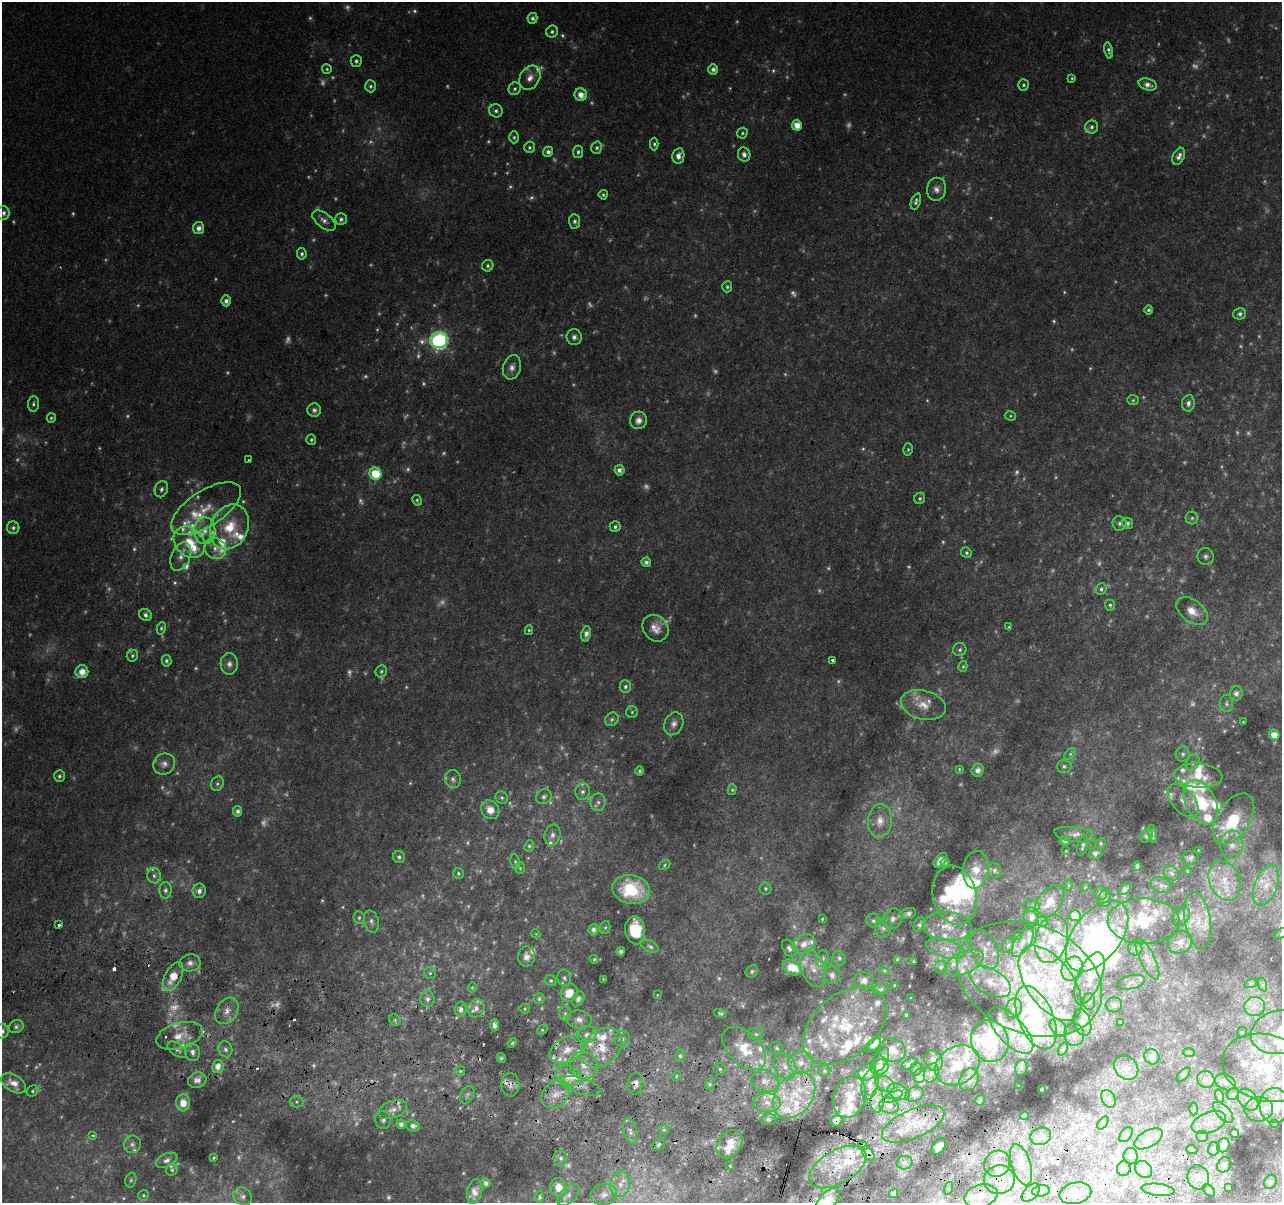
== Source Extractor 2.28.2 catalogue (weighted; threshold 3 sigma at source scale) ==
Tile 6 of 4 x 4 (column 2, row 2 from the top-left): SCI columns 1300-2579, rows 2729-3929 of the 5152 x 5395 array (HDU 1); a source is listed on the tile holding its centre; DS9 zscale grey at full resolution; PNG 1284 x 1205 px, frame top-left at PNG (2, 2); each listed source drawn as its Kron ellipse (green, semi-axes under 4 px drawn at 4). Shown black and unused: <1% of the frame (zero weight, under 2 of 3 exposures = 2% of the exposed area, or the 3 px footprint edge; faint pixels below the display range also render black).
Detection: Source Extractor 2.28.2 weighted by HDU 2 'WHT'; one run over the whole footprint, this tile lists its part. Background 0.0671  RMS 0.0096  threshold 0.0433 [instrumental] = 3 sigma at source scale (4.5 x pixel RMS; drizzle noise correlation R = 1.50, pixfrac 1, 0.0396/0.0396 arcsec/px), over >= 5 px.
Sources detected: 816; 239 too faint to see at this stretch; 5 inside a brighter object's white glare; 13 cosmic-ray / hot-pixel residue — neither listed nor drawn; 157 inside a brighter listed object's ellipse — not listed separately; the other 402 listed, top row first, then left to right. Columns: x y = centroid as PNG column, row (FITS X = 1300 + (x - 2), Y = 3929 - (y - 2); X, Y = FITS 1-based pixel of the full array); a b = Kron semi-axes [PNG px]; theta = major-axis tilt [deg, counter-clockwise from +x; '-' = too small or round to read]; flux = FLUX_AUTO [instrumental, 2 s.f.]
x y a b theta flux
532 18 5 5 - 3.4
552 32 6 6 - 2.6
1109 50 8 4 -79 3
356 61 6 5 - 2.9
327 69 5 5 - 1.7
713 69 5 5 - 4.3
530 78 13 9 59 9
1072 78 4 3 - 1.3
1023 85 5 5 - 2.1
1148 85 9 6 -17 6.3
370 86 6 5 - 2.3
515 89 6 6 - 2.3
581 95 6 6 - 11
496 111 7 6 - 3.3
797 125 5 5 - 12
1092 127 7 6 - 3
742 133 5 5 - 1.8
514 137 6 4 89 1.8
654 144 6 4 -90 2
529 147 5 5 - 2.4
597 148 6 5 - 2.5
548 152 5 5 - 3.9
578 152 6 5 - 2.6
744 154 7 6 - 4.5
678 156 8 6 79 5.7
1179 156 9 5 63 5.4
937 189 11 9 83 6.8
603 195 4 4 - 1.8
916 201 8 4 70 3.1
3 213 7 6 - 3.9
341 219 6 6 - 3.2
324 221 13 7 -38 5.5
575 221 7 5 -87 3
199 228 6 5 - 6.5
302 254 6 5 - 3.1
488 266 6 5 - 2.3
727 287 5 5 - 2.1
226 301 5 4 - 5
1149 310 5 4 - 2.5
1240 314 6 5 - 3.1
574 337 8 7 - 4.3
439 340 9 8 - 320
512 367 12 9 74 6.7
1133 400 6 5 - 1.6
1188 403 8 6 82 4.7
33 404 7 5 84 2.5
314 410 7 7 - 3.7
1010 416 6 4 -22 1.5
51 418 5 4 - 1.8
638 420 9 8 - 6.8
311 440 5 5 - 1.9
908 449 6 5 - 1.7
248 460 3 2 - 1.1
619 470 5 5 - 4.6
375 474 6 6 - 35
161 489 8 6 67 3.5
920 498 6 5 - 1.9
417 500 5 4 - 1.9
206 508 40 17 33 31
1192 518 6 6 - 2.6
1119 523 7 7 - 3.1
1127 523 5 5 - 3.3
230 527 23 18 63 36
615 527 5 5 - 2.3
13 528 6 6 - 2.9
205 531 13 10 -90 12
189 542 17 13 -44 29
215 548 11 10 - 7.9
966 553 5 5 - 2.1
181 556 15 9 67 9.2
1206 556 8 8 - 3.9
646 562 5 4 - 3.7
1101 589 6 5 - 2.6
1110 605 5 5 - 2.1
1192 611 18 11 -38 15
145 615 6 5 - 4
1009 627 4 4 - 1.1
161 628 6 4 79 1.8
655 628 14 12 -50 12
529 630 5 4 - 1.6
586 634 8 5 79 5.2
960 650 7 6 - 2.6
132 656 6 5 - 2.2
832 660 3 3 - 6.3
166 661 6 5 - 2.9
229 664 11 8 89 6.1
963 666 5 4 - 1.4
381 671 6 5 - 2.4
82 672 6 6 - 13
625 687 6 6 - 2.8
1236 693 7 6 - 4.4
1226 703 8 6 -89 3
923 705 23 14 -15 18
632 712 6 5 - 1.8
612 719 7 6 - 2.9
1243 722 3 2 - 0.69
674 724 12 9 63 6.3
1274 735 5 5 - 11
1070 754 7 4 45 1.8
1183 754 7 7 - 2.9
1193 763 8 6 61 3.4
164 764 11 10 - 6.3
1064 766 7 6 - 3.1
959 769 4 4 - 1.1
978 770 6 6 - 5.8
640 771 5 4 - 2
59 776 6 5 - 2.3
1198 776 24 12 -4 26
453 779 9 8 - 4.5
217 784 7 6 - 2.7
732 790 5 4 - 1.7
583 792 8 7 - 3.8
544 797 8 7 - 3.6
502 798 6 6 - 2.1
1183 801 20 11 -49 13
598 802 8 7 - 4.1
1201 802 24 15 -61 61
490 810 10 8 -52 11
238 811 5 4 - 3.9
1234 819 28 16 57 65
880 821 17 12 85 13
1152 834 9 3 -81 2.7
552 835 10 8 76 5.1
1075 835 20 7 -8 7.9
1146 836 7 5 58 4
1065 841 5 5 - 3.8
1101 843 6 5 - 1.9
1232 845 14 11 83 11
529 846 6 5 - 2
1083 846 10 5 74 2.9
1198 850 3 2 - 0.56
1066 851 3 2 - 0.86
1095 853 7 5 31 3.9
399 857 6 6 - 2.9
1190 858 9 6 11 3.5
940 860 8 5 51 7.8
515 862 8 4 -82 1.8
945 862 4 3 - 2.2
664 865 6 4 31 1.5
1137 866 5 4 - 2.6
520 868 6 5 - 1.7
976 870 18 13 82 17
995 870 7 6 - 2.5
1187 871 4 3 - 0.83
458 873 5 5 - 1.6
1171 873 8 7 - 3.8
154 876 8 7 - 3.5
1225 881 21 15 -66 24
1069 885 6 4 70 1.3
1161 885 11 7 -19 4.4
1266 885 21 11 69 17
1085 887 5 4 - 1.2
765 888 6 6 - 1.8
1124 889 7 5 42 3.3
165 890 8 6 89 3.4
631 890 19 14 -10 51
199 891 7 6 - 5.4
1101 893 7 6 - 2.2
955 895 30 22 -76 87
1105 898 8 6 89 2.8
1049 902 19 11 51 14
1031 906 8 6 1 2.4
908 913 8 5 16 4.4
1075 916 6 5 - 12
1181 916 11 8 50 4
1031 917 9 7 88 5.4
359 918 6 5 - 2.3
822 919 3 3 - 1
893 919 11 9 53 6.5
1198 920 29 13 -80 21
371 921 11 7 -75 4.8
873 921 7 6 - 2.6
1043 921 6 5 - 1.5
1144 921 36 23 -2 48
59 925 3 3 - 3.5
919 925 7 5 63 3
947 926 24 14 -6 21
605 927 6 5 - 1.6
883 928 10 8 73 5.9
593 930 5 5 - 3.7
635 930 14 10 -84 37
536 934 4 3 - 0.88
1281 934 8 4 34 1.7
1018 935 5 3 - 1
1097 936 41 23 52 170
1051 939 24 16 75 24
1022 942 16 8 58 9.5
1180 942 13 11 31 10
804 944 12 9 38 11
1008 945 8 6 71 2.6
650 946 9 5 -26 2.7
789 948 9 6 -58 3.6
946 949 20 9 -17 11
985 949 21 12 -65 15
1135 949 7 7 - 3.1
621 951 4 4 - 3.4
527 957 10 8 86 6.7
839 958 7 5 -62 2.8
594 959 4 3 - 1.3
823 959 8 6 76 3.2
897 959 3 3 - 0.98
1148 959 22 7 -64 9.5
914 961 3 2 - 0.74
190 963 10 8 9 6.9
964 963 21 10 26 13
792 967 10 7 -36 16
941 967 6 6 - 2
813 968 19 11 -69 16
1072 969 12 10 60 10
752 971 7 5 43 2.2
884 971 5 4 - 1.2
430 973 6 6 - 2.1
832 975 9 8 - 5.7
173 977 15 8 62 22
564 978 8 6 -77 3.2
1089 978 27 12 68 14
603 979 2 2 - 0.6
1030 979 75 54 -23 240
551 981 6 5 - 1.7
864 981 10 8 -9 7.5
991 982 22 12 -29 16
1131 982 14 7 13 3.9
1050 983 43 23 -54 77
1251 983 6 4 19 1.6
895 985 3 2 - 1
1263 985 7 4 -71 2
472 987 5 4 - 1.1
881 989 8 5 9 2.4
569 993 9 8 - 15
657 995 3 2 - 0.75
911 998 2 2 - 0.6
427 999 8 7 - 4
539 999 5 5 - 2
578 999 8 5 63 3.7
1089 1002 8 6 -87 2.7
1114 1005 8 7 - 4.1
1255 1007 10 9 - 10
476 1008 9 8 - 6.4
1014 1008 10 7 74 6.1
461 1009 7 6 - 5.1
525 1009 5 5 - 1.3
227 1011 14 10 56 12
565 1013 7 6 - 2.4
720 1013 7 4 -13 2.1
906 1015 3 2 - 0.93
1036 1018 33 17 -67 110
395 1020 6 5 - 1.9
579 1020 13 9 -7 7.9
1082 1022 14 8 -72 6.4
1121 1023 4 3 - 2.2
494 1025 6 4 -89 4.8
845 1025 48 31 40 86
16 1027 7 6 - 3.1
1058 1028 10 7 -50 5.8
542 1030 5 4 - 1.4
1011 1030 29 13 -47 27
2 1031 7 6 - 3.9
1242 1032 5 5 - 1.6
1280 1032 30 22 11 41
756 1034 8 6 -1 2.8
587 1035 10 8 24 7.5
1074 1035 11 10 - 6.7
180 1036 24 13 16 20
622 1039 8 7 - 4.7
990 1041 21 18 -72 76
512 1043 5 4 - 1.5
873 1045 10 5 36 5.9
602 1048 23 16 41 35
744 1048 26 16 -44 38
777 1048 6 5 - 1.9
225 1049 8 7 - 4.6
1063 1049 7 4 64 1.7
177 1050 11 6 -35 4.3
568 1050 19 12 28 21
892 1050 14 11 -18 12
192 1052 9 7 -79 5.2
1189 1052 6 4 -2 1.1
680 1056 6 5 - 2.6
1152 1057 8 7 - 5
501 1058 5 4 - 1.9
881 1059 13 7 65 4.7
933 1061 11 9 -60 6
800 1062 12 11 - 11
909 1064 9 4 28 3.1
584 1065 14 13 - 17
957 1065 23 18 31 33
218 1066 6 6 - 9.2
785 1066 13 10 -58 10
880 1067 9 7 20 9
1021 1068 8 6 80 1.5
1126 1068 13 11 -43 9.6
1266 1068 45 33 -16 93
720 1069 6 6 - 2.1
916 1069 7 5 88 2.1
460 1071 5 5 - 1.6
824 1071 6 6 - 1.7
867 1072 9 8 - 7.7
931 1073 10 7 65 4.1
1183 1075 9 4 46 1.8
568 1076 14 9 -23 28
676 1076 5 4 - 1.4
919 1076 7 5 81 7.2
1206 1079 9 8 - 4.8
197 1080 9 7 19 5.8
969 1080 12 9 63 6.2
765 1081 14 10 -17 10
1225 1082 11 7 -26 6.6
14 1083 14 8 -32 11
635 1084 11 8 83 6.2
710 1084 5 5 - 1.7
870 1084 16 8 77 7.8
885 1084 10 7 -28 4.6
510 1085 12 9 -87 6.9
580 1086 21 8 -16 11
1019 1086 3 3 - 0.82
1042 1089 3 3 - 1.6
33 1091 6 5 - 2
898 1092 11 7 -24 6.7
555 1094 16 12 41 17
915 1094 9 7 26 4.8
1233 1094 6 5 - 2
467 1095 9 6 60 3.2
794 1095 25 18 52 45
1219 1096 7 4 -72 1.7
850 1097 21 16 72 20
893 1097 11 5 24 4.7
1108 1099 9 6 -65 3.3
980 1100 5 4 - 1.8
1248 1100 12 8 -51 5.2
877 1101 12 6 86 7.4
296 1102 7 5 -1 2.5
183 1103 8 7 - 12
767 1103 14 9 -2 11
1274 1105 17 15 -86 32
889 1106 10 8 -14 5.6
1194 1109 6 4 89 1.7
1259 1109 14 12 9 13
393 1110 15 8 19 9.7
1223 1112 13 6 -47 5.4
1024 1116 4 3 - 1.9
768 1119 8 6 3 2.5
383 1120 9 8 - 4.2
836 1121 6 5 - 4.4
1103 1123 7 4 53 1.6
1209 1123 18 10 21 12
1275 1123 3 3 - 1
401 1124 5 4 - 4.2
913 1124 33 14 23 25
413 1126 7 5 -11 5.8
664 1130 6 5 - 1.7
630 1131 13 6 -75 4.8
1235 1133 5 4 - 2.4
93 1135 3 3 - 1.5
1126 1135 8 5 53 2.7
1041 1136 10 8 18 5.7
1202 1136 6 5 - 2.2
1149 1139 15 8 29 9.4
132 1144 9 8 - 4.3
729 1144 15 11 54 17
658 1145 7 5 45 2.5
1223 1145 7 6 - 4.5
863 1146 5 3 - 8.9
939 1147 9 5 53 7.4
1214 1149 7 5 75 2.8
1192 1150 5 3 - 1
868 1154 8 5 -54 3.1
1131 1156 8 7 - 3.7
214 1158 3 3 - 1.2
561 1158 7 7 - 3.5
167 1160 11 6 25 4.8
905 1163 8 7 - 3.7
997 1164 13 12 - 14
1021 1165 21 9 -73 15
1224 1165 8 6 53 3.7
730 1166 3 2 - 0.9
838 1167 31 16 30 30
1124 1169 7 6 - 3.2
1143 1169 9 7 -46 4.5
172 1170 6 5 - 1.7
1198 1177 12 11 - 8.9
131 1180 7 5 75 2.1
999 1180 15 14 - 27
1270 1182 7 6 - 2.9
486 1183 5 4 - 3.7
620 1184 13 9 82 11
559 1187 9 8 - 11
949 1188 6 4 72 1.7
1229 1188 3 3 - 4.1
1158 1190 16 6 -7 5.6
475 1191 12 7 79 8.2
1041 1191 9 5 8 3.5
1209 1191 7 5 -47 2.1
1031 1193 11 6 44 5.4
1075 1193 16 10 13 11
894 1194 5 4 - 2.3
143 1195 6 5 - 1.6
569 1195 13 8 44 5.6
604 1195 13 10 10 8.6
243 1196 10 8 -32 4.5
981 1196 17 11 16 14
540 1197 6 4 89 1.4
828 1200 14 8 47 13
Overlapping masked pixels (flux is a lower limit): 15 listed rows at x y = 173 977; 227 1011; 602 1048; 568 1076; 635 1084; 510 1085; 580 1086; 467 1095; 877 1101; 836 1121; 863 1146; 868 1154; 1131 1156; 1224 1165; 999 1180
Isophote crosses this tile's border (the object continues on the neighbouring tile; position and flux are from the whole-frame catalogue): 5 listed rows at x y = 1281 934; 2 1031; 1280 1032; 1266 1068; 828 1200
Unlisted compact peaks at least as high as the median listed source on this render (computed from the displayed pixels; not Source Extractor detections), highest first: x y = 1054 1101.